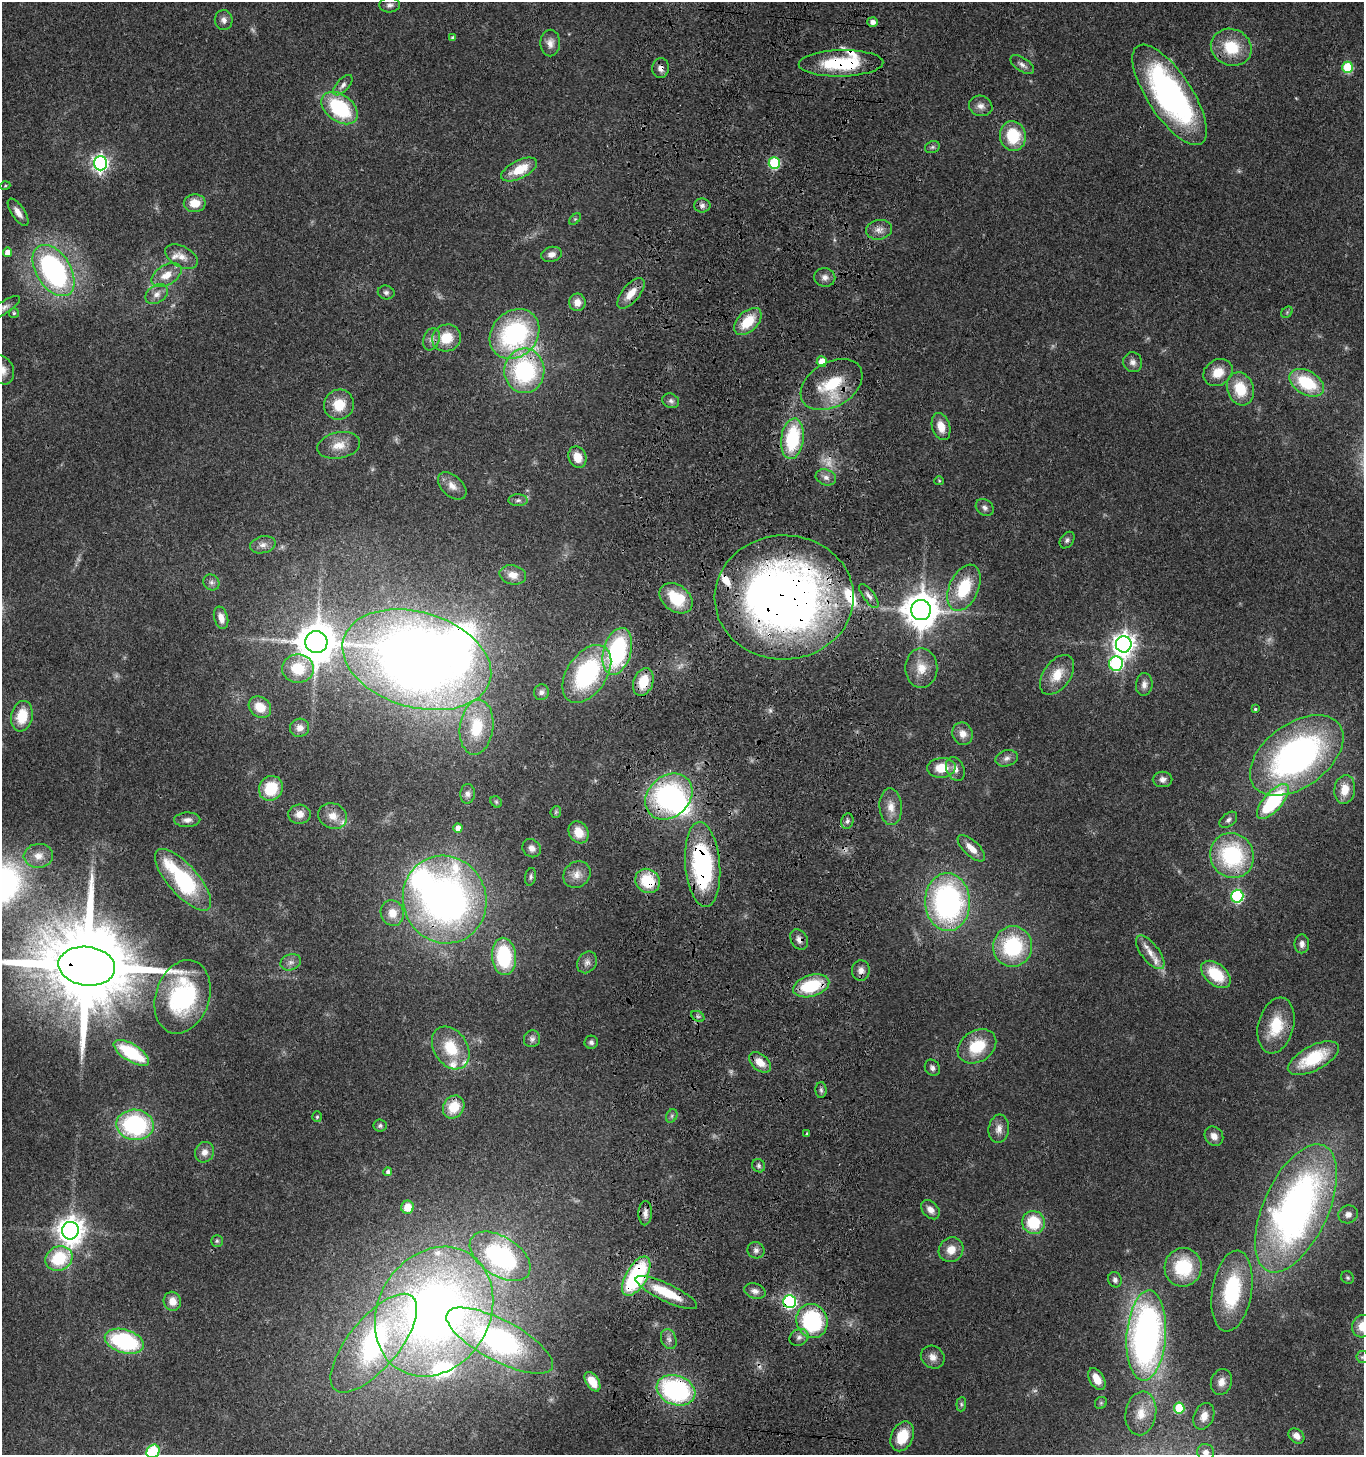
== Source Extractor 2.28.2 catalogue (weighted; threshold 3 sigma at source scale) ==
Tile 5 of 3 x 3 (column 2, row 2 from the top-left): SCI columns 1613-2974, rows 1612-3064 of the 4678 x 4675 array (HDU 1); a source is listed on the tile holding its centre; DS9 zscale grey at full resolution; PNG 1366 x 1457 px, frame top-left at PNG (2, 2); each listed source drawn as its Kron ellipse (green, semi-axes under 4 px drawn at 4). Shown black and unused: <1% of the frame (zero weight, under 3 of 4 exposures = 13% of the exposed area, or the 3 px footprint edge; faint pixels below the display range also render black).
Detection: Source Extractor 2.28.2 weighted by HDU 2 'WHT'; one run over the whole footprint, this tile lists its part. Background 0.119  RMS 0.0069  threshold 0.0312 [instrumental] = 3 sigma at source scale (4.5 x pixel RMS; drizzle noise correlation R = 1.50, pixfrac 1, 0.05/0.05 arcsec/px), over >= 5 px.
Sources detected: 222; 5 too faint to see at this stretch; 5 inside a brighter object's white glare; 1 cosmic-ray / hot-pixel residue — neither listed nor drawn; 10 inside a brighter listed object's ellipse — not listed separately; the other 201 listed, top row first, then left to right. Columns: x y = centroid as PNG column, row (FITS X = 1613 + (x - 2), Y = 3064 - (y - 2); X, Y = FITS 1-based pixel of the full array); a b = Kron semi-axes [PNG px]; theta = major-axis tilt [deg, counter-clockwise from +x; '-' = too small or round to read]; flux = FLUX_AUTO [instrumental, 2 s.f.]
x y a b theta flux
390 5 10 7 1 2.7
224 20 10 9 - 3.3
873 22 5 5 - 4.5
453 38 4 4 - 2
550 43 13 10 89 4.7
1231 47 21 18 -23 26
841 63 42 13 1 48
1022 65 13 6 -34 3.1
1348 67 6 5 - 39
661 68 10 8 81 3.8
343 85 12 6 48 3.2
1170 95 58 22 -57 190
981 106 12 10 -20 4.4
340 108 20 13 -37 55
1013 136 15 13 -82 29
932 147 8 6 21 1.6
101 163 7 6 - 240
774 163 6 5 - 65
519 170 19 9 26 18
5 186 5 3 - 0.69
195 203 11 9 1 11
702 205 8 7 - 2.7
18 212 16 6 -56 5
575 219 7 4 44 1
879 230 13 10 10 4.9
8 252 4 4 - 6.5
551 254 10 7 14 4.2
181 257 18 10 -27 6.9
54 271 28 17 -58 140
166 275 16 10 31 9.3
825 277 10 9 - 3.7
386 292 8 7 - 2.1
631 293 18 8 50 10
157 294 12 8 36 4.6
577 302 9 8 - 6.1
4 308 19 6 33 3.6
1287 312 6 5 - 1.1
14 313 5 5 - 1
748 321 16 10 45 20
514 334 27 22 46 100
446 338 14 13 - 17
431 339 11 8 71 3.8
822 361 5 5 - 11
1133 362 10 9 - 3.7
2 370 15 11 -67 7.2
524 371 22 20 88 85
1218 372 15 12 33 12
1307 383 19 12 -30 35
831 385 33 22 31 38
1240 389 17 13 -71 22
671 401 9 7 -26 2.4
339 405 15 14 - 16
941 427 14 9 -73 9.3
792 439 20 11 82 47
339 445 22 13 11 10
577 457 11 8 -67 9.2
826 477 10 7 -20 3.2
939 481 5 4 - 0.76
452 486 17 10 -42 6.2
518 500 9 6 1 2.2
985 508 10 7 -37 2.8
1067 540 9 6 54 2
263 545 13 8 13 4.6
513 575 13 9 -13 6.9
211 582 8 7 - 2.5
964 588 24 14 65 31
869 596 14 5 -54 3.2
784 597 69 62 2 520
676 598 18 13 -37 28
921 610 10 10 - 1700
221 618 11 7 -73 5.5
316 642 11 11 - 2100
1124 644 8 7 - 550
617 651 24 14 74 86
417 660 76 47 -16 780
1116 664 7 7 - 96
298 668 16 14 -1 24
921 668 19 16 -90 12
587 674 32 19 56 88
1057 675 22 13 55 14
643 682 14 9 70 18
1144 684 11 8 83 3.9
541 692 8 7 - 2.4
260 707 12 10 -38 13
1255 709 3 3 - 0.87
22 716 15 10 78 20
477 727 27 16 83 33
300 728 10 9 - 5
963 734 11 10 - 6
1297 755 53 32 36 220
1007 758 11 8 17 3.3
941 768 14 10 5 14
955 769 12 8 -67 4.5
1163 779 10 8 0 3.4
271 788 13 11 55 24
1345 790 14 10 81 12
468 794 10 7 87 2.9
669 796 26 20 41 120
1273 801 22 9 49 66
496 802 6 5 - 1.1
891 807 18 11 -86 8.4
556 812 6 5 - 1.1
299 814 11 9 4 6.6
333 816 15 12 -26 8.2
187 820 13 7 2 3.6
1228 820 10 6 39 2.3
847 821 8 6 78 2.1
458 828 4 4 - 5.5
579 832 11 9 -60 10
532 848 10 8 -43 4.1
971 848 17 7 -44 8
38 856 15 12 5 7.6
1232 856 23 21 -59 71
703 864 42 17 -85 110
577 875 14 12 40 6.9
531 877 9 5 78 1.7
183 880 39 15 -49 75
648 881 13 11 -42 26
1237 896 6 6 - 91
445 900 44 41 -68 350
948 902 29 22 -88 170
392 913 13 11 -71 9.1
799 939 11 8 -57 3.9
1302 944 9 7 90 3.6
1013 947 20 19 - 56
1150 952 20 9 -52 8.5
504 956 19 12 -84 48
291 962 10 8 20 3.2
587 962 11 9 58 3.5
87 966 28 19 -7 16000
861 970 10 9 - 4.2
1216 974 17 10 -39 26
811 986 18 10 17 36
182 997 37 27 71 82
698 1016 7 5 -30 1.5
1276 1025 28 17 75 25
532 1039 8 8 - 2.4
591 1042 6 6 - 1.9
977 1046 20 15 33 26
451 1048 23 16 -58 23
131 1053 20 8 -32 42
1313 1058 28 12 27 37
760 1062 12 8 -40 9
932 1068 9 7 -57 2.4
821 1090 8 5 -89 1.7
454 1107 12 10 56 17
672 1116 7 5 62 1.5
317 1117 5 4 - 1
135 1125 19 15 -4 88
380 1126 6 6 - 1.5
999 1129 14 10 83 5.4
807 1133 4 3 - 0.77
1214 1136 10 8 -49 5.4
205 1152 10 9 - 4.9
759 1166 7 6 - 1.6
388 1172 4 4 - 2.4
408 1207 6 6 - 10
1296 1208 69 32 65 330
930 1210 11 7 -48 4.5
645 1213 12 7 88 3.9
1348 1214 10 9 - 3.6
1033 1222 12 11 - 28
70 1231 9 8 - 820
217 1241 6 6 - 1.3
756 1250 8 8 - 2.6
951 1250 13 11 45 8.8
500 1256 34 19 -33 110
59 1258 14 12 27 32
1183 1267 19 18 - 36
636 1276 22 10 60 82
1348 1278 7 6 - 1.3
1115 1280 8 6 -72 2.5
755 1291 11 7 -19 3.5
1232 1291 41 20 81 55
666 1292 34 9 -25 26
172 1301 9 8 - 6.7
790 1302 6 6 - 140
434 1312 68 55 59 570
812 1321 17 15 -70 75
1363 1326 11 10 - 11
1146 1335 45 19 86 310
799 1337 10 8 32 3.3
669 1339 10 7 -70 3
124 1341 20 11 -16 73
500 1341 59 20 -28 180
374 1343 60 25 50 150
933 1357 12 10 -38 5
1362 1357 6 6 - 1.5
1097 1379 12 7 -60 11
592 1382 11 6 -57 11
1221 1382 13 10 70 6.3
676 1390 20 14 -19 110
1101 1403 6 5 - 1.2
961 1404 7 5 84 1.2
1179 1408 5 5 - 39
1141 1413 22 15 81 14
1204 1416 14 9 66 6.8
902 1436 15 11 65 18
1296 1436 9 6 -40 4
153 1451 7 6 - 54
1206 1452 8 8 - 4
Overlapping masked pixels (flux is a lower limit): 23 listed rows (the first 20) at x y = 841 63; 661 68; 1170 95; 774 163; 631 293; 524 371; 831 385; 784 597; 417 660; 643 682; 669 796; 1232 856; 703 864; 648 881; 445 900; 799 939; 87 966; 811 986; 636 1276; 666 1292
Isophote crosses this tile's border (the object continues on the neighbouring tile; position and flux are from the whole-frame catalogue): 6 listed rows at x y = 4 308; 2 370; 87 966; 1363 1326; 153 1451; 1206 1452